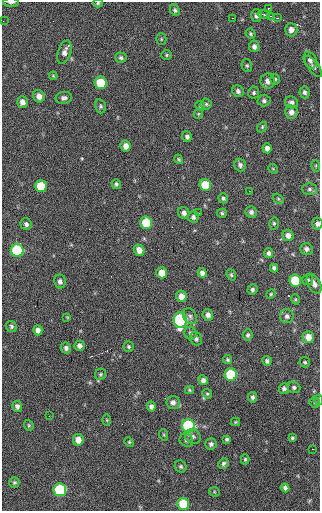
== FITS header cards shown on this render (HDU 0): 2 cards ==
NAXIS1  =                  318 / Axis length
NAXIS2  =                  509 / Axis length

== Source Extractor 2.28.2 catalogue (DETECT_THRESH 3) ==
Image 318 x 509 px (HDU 0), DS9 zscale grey, 1 PNG px = 1 image px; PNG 322 x 513 px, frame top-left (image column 1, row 509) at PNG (2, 2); each listed source drawn as its Kron ellipse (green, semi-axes under 4 px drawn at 4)
Background 39.8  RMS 7.4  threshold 22.2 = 3 sigma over >= 5 px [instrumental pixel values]
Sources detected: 130; all 130 listed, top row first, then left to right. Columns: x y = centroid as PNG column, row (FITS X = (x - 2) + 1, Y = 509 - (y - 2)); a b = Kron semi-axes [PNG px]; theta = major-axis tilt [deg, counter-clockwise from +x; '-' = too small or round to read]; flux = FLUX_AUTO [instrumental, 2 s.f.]
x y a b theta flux
11 2 8 2 -2 1100
98 3 5 4 - 680
268 8 2 2 - 320
175 10 6 4 -61 1100
264 14 6 3 -11 630
256 15 6 5 - 1900
270 16 4 4 - 690
232 18 2 2 - 410
277 18 3 2 - 1200
3 21 2 2 - 280
291 30 6 6 - 2700
251 34 5 4 - 810
161 39 5 5 - 640
254 46 6 5 - 1600
64 52 12 6 72 2800
167 55 5 4 - 650
121 58 5 5 - 1000
310 60 8 6 -67 2100
247 66 7 5 -75 880
313 66 12 5 -53 1300
53 76 4 3 - 510
275 79 5 4 - 740
268 81 7 7 - 2800
101 83 6 6 - 21000
238 91 6 5 - 1400
305 92 6 5 - 1300
254 93 6 5 - 920
39 96 6 5 - 3000
64 98 8 6 9 1500
264 101 6 6 - 1300
22 102 6 5 - 2800
291 102 6 6 - 1600
206 104 5 5 - 740
101 106 7 5 -75 890
200 106 5 4 - 650
291 112 7 6 - 2600
198 114 5 4 - 560
262 127 5 4 - 700
187 137 5 4 - 1200
126 146 5 5 - 3200
267 148 5 4 - 2000
179 159 5 3 - 560
240 165 6 5 - 1400
316 166 6 3 -73 540
273 169 5 4 - 540
116 184 5 4 - 950
205 185 6 6 - 16000
41 186 6 6 - 14000
309 189 7 5 1 1100
249 191 2 2 - 230
223 198 5 4 - 860
278 199 6 4 -30 710
251 212 6 5 - 1400
184 213 6 5 - 1900
199 213 2 2 - 250
222 213 5 4 - 720
193 217 5 5 - 1300
146 223 6 6 - 18000
274 223 6 4 78 770
26 224 6 5 - 1500
317 224 6 5 - 1600
288 235 6 5 - 2600
306 249 6 6 - 1500
17 250 6 6 - 43000
139 250 6 5 - 3400
268 253 5 4 - 1300
274 268 4 4 - 1300
162 273 5 5 - 6400
202 273 5 4 - 1900
231 275 6 4 -68 710
295 280 6 6 - 20000
308 280 5 5 - 760
60 281 7 6 - 1800
314 284 11 6 -63 2200
252 290 5 5 - 1100
271 294 5 4 - 590
181 296 6 5 - 3400
295 299 5 3 - 540
208 315 6 5 - 2000
190 316 8 6 -57 1300
287 316 7 6 - 1600
67 317 4 3 - 390
180 320 8 6 87 71000
11 327 6 5 - 1000
38 330 5 4 - 2400
190 333 7 6 - 1100
248 335 5 5 - 980
308 337 6 5 - 5100
196 339 7 6 - 1300
79 346 5 5 - 1800
129 347 5 5 - 880
66 348 5 5 - 1600
228 360 5 4 - 840
267 361 5 4 - 1200
305 362 5 5 - 770
101 374 6 5 - 760
231 375 6 6 - 31000
203 380 5 4 - 1800
294 387 6 5 - 1100
284 389 5 5 - 1300
189 390 4 4 - 580
207 394 5 4 - 690
252 397 5 4 - 1100
319 400 5 3 - 520
173 402 6 6 - 2400
315 402 5 5 - 630
17 406 5 5 - 1500
151 407 5 4 - 1700
49 416 2 2 - 240
107 420 5 3 - 470
235 422 5 4 - 550
29 425 6 4 -69 610
189 426 6 6 - 64000
164 435 6 4 -72 590
193 436 8 7 - 1600
292 438 3 3 - 630
227 439 4 4 - 770
78 440 6 5 - 4300
186 440 7 6 - 1100
129 442 5 4 - 570
211 444 6 5 - 1400
313 449 2 2 - 280
245 459 5 4 - 720
223 463 5 5 - 1100
181 467 6 5 - 980
14 482 5 5 - 880
285 488 4 4 - 1500
60 490 6 6 - 41000
214 492 5 4 - 560
183 504 6 6 - 19000
At the frame edge (FLAGS 8, measured only in part): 5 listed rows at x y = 11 2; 98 3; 3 21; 317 224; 319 400